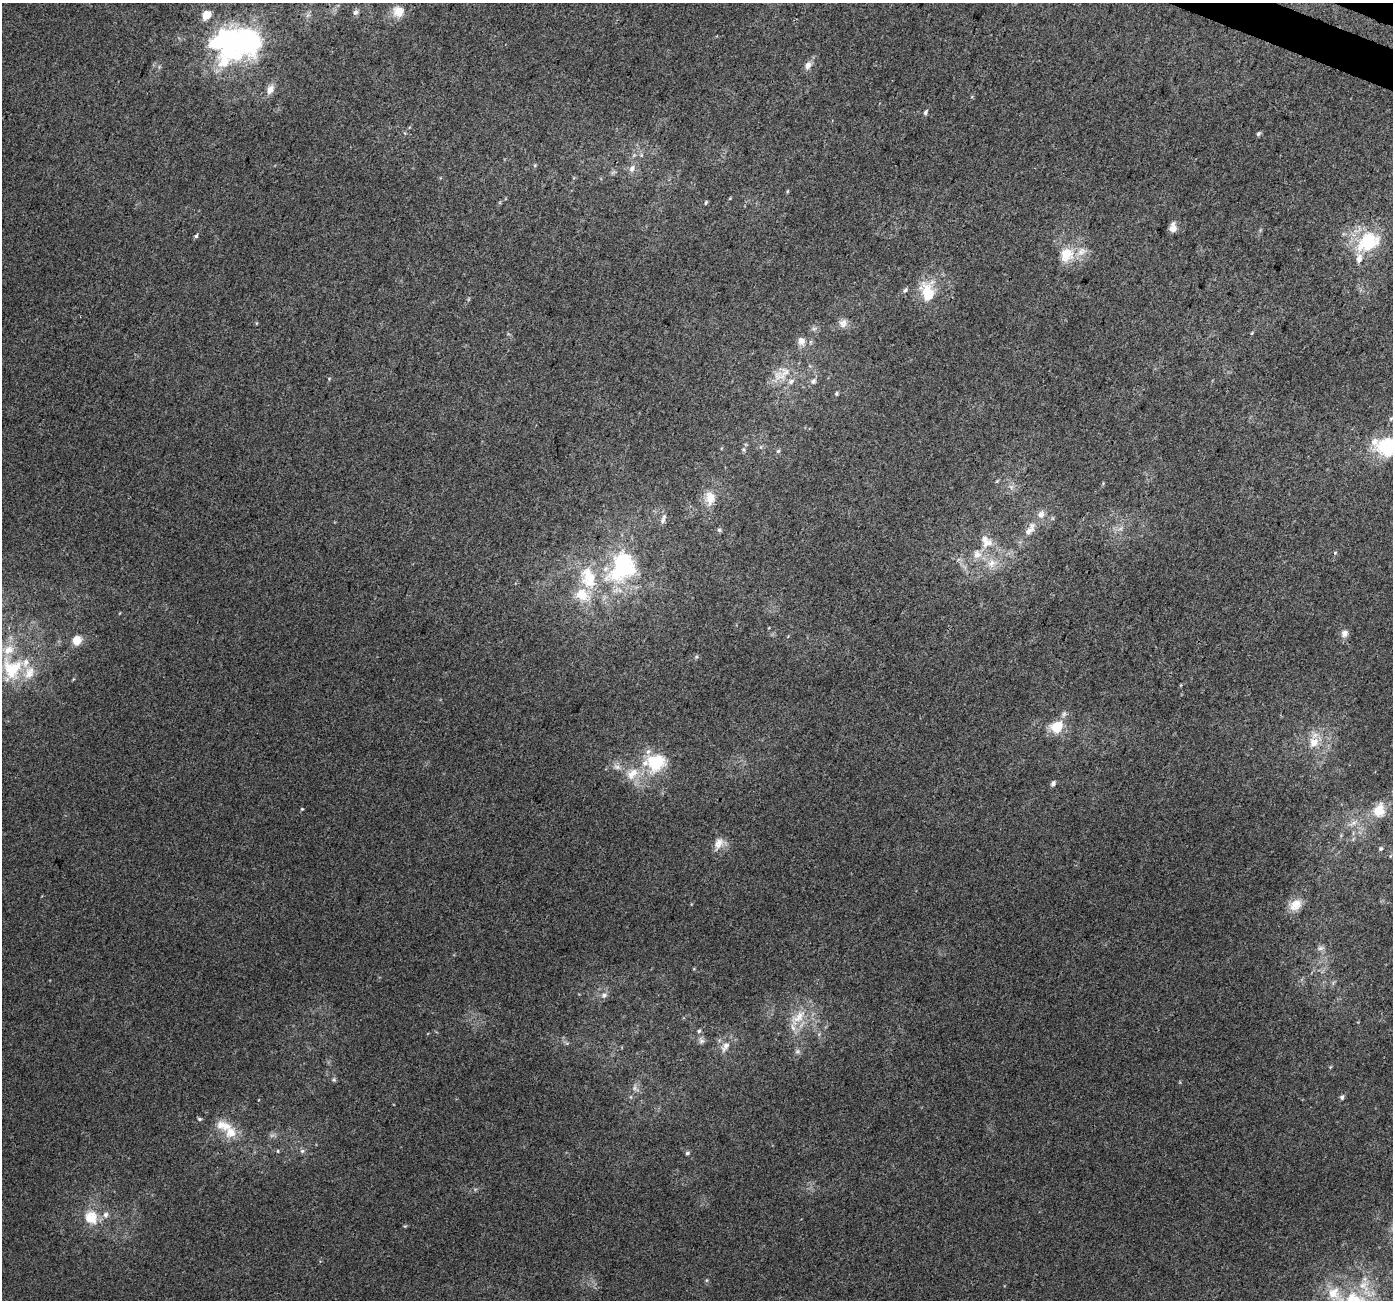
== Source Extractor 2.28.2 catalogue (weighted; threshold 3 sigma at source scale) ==
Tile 10 of 4 x 4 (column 2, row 3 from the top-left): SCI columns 1426-2816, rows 1625-2922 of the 5625 x 5778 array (HDU 1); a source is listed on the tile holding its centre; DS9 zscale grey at full resolution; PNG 1395 x 1302 px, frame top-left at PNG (2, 3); no overlay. Shown black and unused: <1% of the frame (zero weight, under 3 of 4 exposures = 5% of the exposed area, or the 3 px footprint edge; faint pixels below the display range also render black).
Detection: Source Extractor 2.28.2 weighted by HDU 2 'WHT'; one run over the whole footprint, this tile lists its part. Background 0.00162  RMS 0.0036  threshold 0.0163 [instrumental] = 3 sigma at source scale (4.5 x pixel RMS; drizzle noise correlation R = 1.50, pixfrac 1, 0.0396/0.0396 arcsec/px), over >= 5 px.
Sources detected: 88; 3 too faint to see at this stretch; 1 inside a brighter object's white glare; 1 cosmic-ray / hot-pixel residue — not listed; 14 inside a brighter listed object's ellipse — not listed separately; the other 69 listed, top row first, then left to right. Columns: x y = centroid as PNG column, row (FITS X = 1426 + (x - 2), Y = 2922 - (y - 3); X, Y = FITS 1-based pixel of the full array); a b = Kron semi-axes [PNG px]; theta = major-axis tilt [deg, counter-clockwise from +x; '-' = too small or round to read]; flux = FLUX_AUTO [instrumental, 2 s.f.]
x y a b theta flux
398 11 15 15 - 5
355 12 8 7 - 1.3
230 39 58 35 26 73
808 65 11 8 61 2.2
270 89 13 9 65 2.8
926 112 7 5 60 0.79
1258 134 6 5 - 0.69
535 165 6 4 73 0.42
632 169 10 7 62 1.9
706 203 6 3 70 0.47
1173 227 11 8 85 2.5
196 236 5 4 - 0.64
1368 242 32 22 33 21
1067 254 21 18 55 9.1
905 290 7 5 46 0.84
928 293 24 15 -81 13
843 323 11 11 - 2.5
1252 333 6 3 70 0.37
801 341 13 10 -75 2.6
779 376 20 13 -14 6.1
329 379 5 3 - 0.39
813 381 9 7 59 1.4
836 393 5 5 - 0.56
1391 418 6 4 20 0.49
1388 446 25 16 2 28
743 449 7 5 -72 0.7
778 451 6 5 - 0.65
710 498 20 15 89 6.1
663 519 15 6 72 1.7
1120 529 7 4 19 0.95
719 530 6 5 - 0.65
1030 530 24 10 56 4.6
986 541 21 14 -54 5.9
977 554 12 11 - 3.3
991 563 13 10 41 3.8
622 567 51 38 59 45
582 595 24 17 -32 9.8
1344 633 10 9 - 2.1
77 640 12 11 - 4.3
12 669 33 28 76 23
1057 727 16 14 31 8.2
1314 742 16 14 50 6.1
656 762 27 24 19 17
617 767 12 6 -24 1.9
1053 783 7 5 57 1.1
302 809 4 4 - 0.38
1379 810 18 14 70 6.3
1354 823 9 6 21 1.6
719 843 17 11 65 3.8
1381 849 5 5 - 0.62
1295 905 19 13 43 5.4
1320 948 8 6 3 1.3
604 995 9 6 30 1.4
799 1017 30 13 38 8.7
699 1031 5 5 - 0.65
701 1041 8 7 - 1.1
725 1046 15 8 58 3
797 1052 8 7 - 1
1330 1067 4 4 - 0.37
334 1080 6 6 - 0.67
1342 1097 7 5 -90 0.8
199 1119 6 4 -2 0.59
223 1125 24 13 -15 6.8
278 1151 5 4 - 0.42
302 1151 6 6 - 0.85
687 1153 5 4 - 0.7
91 1217 20 18 -57 8.5
1364 1286 19 13 -44 7
1334 1293 21 19 -58 11
Isophote crosses this tile's border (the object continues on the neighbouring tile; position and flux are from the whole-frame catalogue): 1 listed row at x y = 1388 446